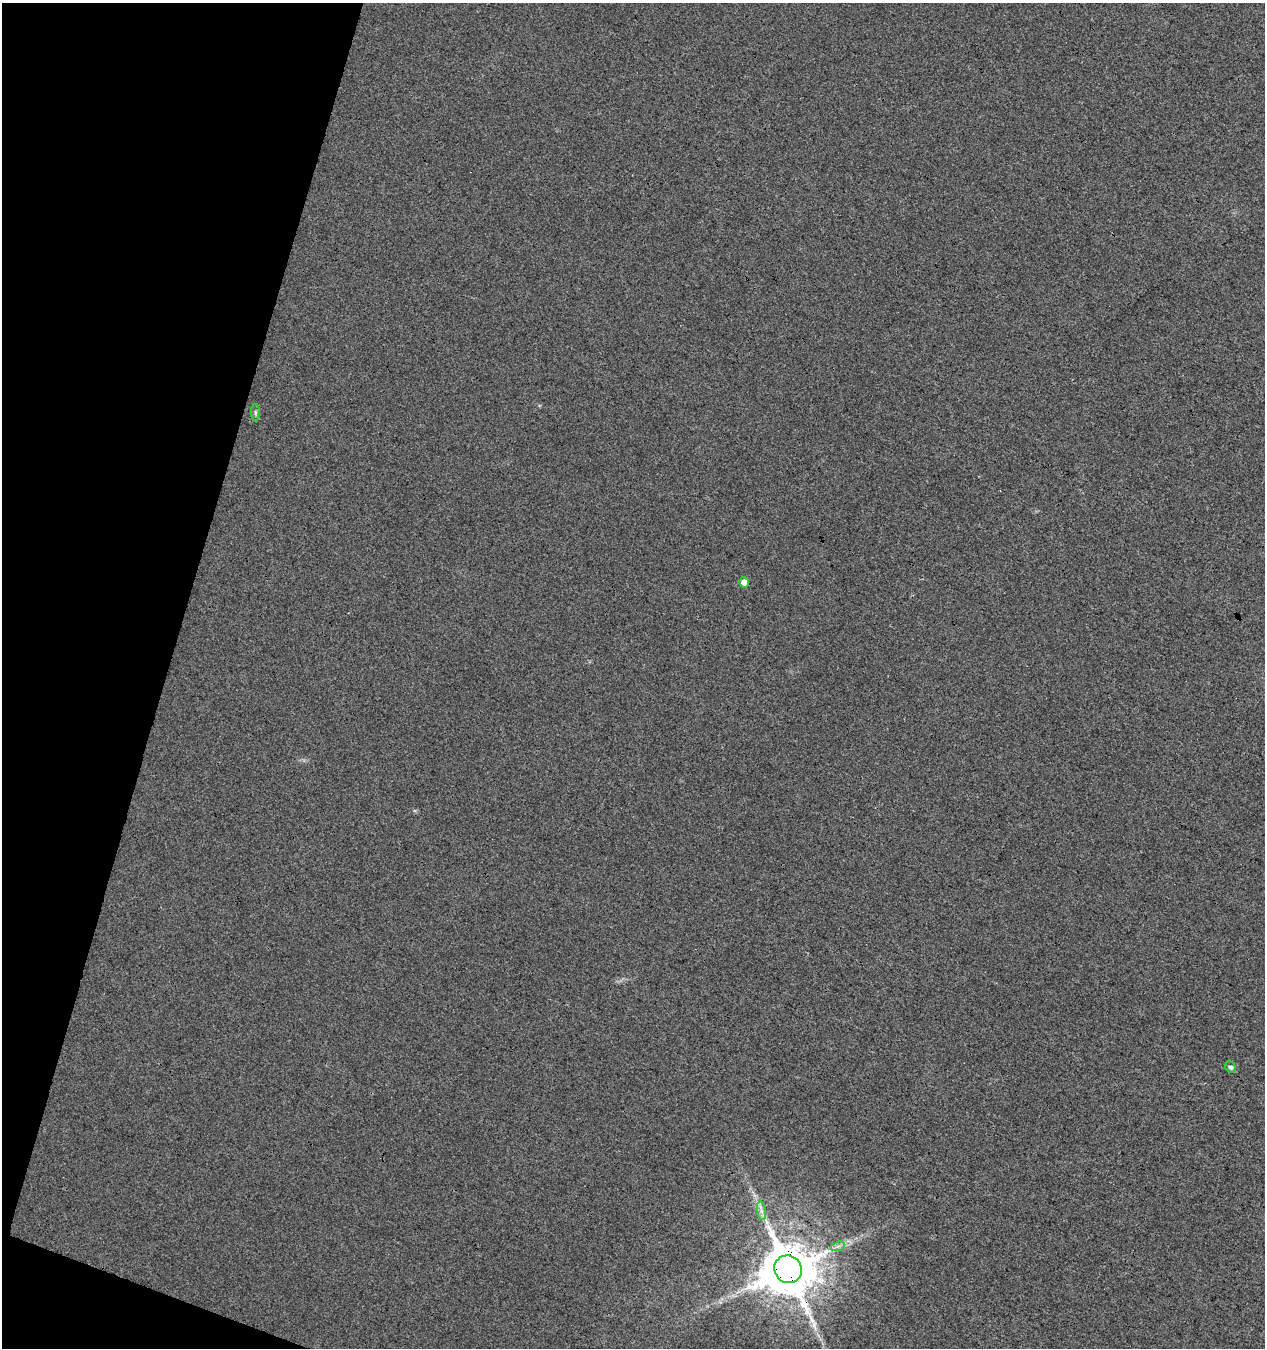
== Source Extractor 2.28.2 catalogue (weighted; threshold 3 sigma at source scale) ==
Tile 9 of 4 x 4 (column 1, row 3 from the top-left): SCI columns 280-1542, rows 1348-2693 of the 5549 x 5394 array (HDU 1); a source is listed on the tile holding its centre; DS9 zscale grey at full resolution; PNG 1267 x 1350 px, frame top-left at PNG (2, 3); each listed source drawn as its Kron ellipse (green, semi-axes under 4 px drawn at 4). Shown black and unused: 14% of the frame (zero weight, under 3 of 4 exposures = <1% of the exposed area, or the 3 px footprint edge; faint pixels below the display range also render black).
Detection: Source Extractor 2.28.2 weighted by HDU 2 'WHT'; one run over the whole footprint, this tile lists its part. Background 0.00855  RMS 0.0049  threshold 0.0222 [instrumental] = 3 sigma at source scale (4.5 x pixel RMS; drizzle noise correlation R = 1.50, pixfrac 1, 0.0396/0.0396 arcsec/px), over >= 5 px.
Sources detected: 6; all 6 listed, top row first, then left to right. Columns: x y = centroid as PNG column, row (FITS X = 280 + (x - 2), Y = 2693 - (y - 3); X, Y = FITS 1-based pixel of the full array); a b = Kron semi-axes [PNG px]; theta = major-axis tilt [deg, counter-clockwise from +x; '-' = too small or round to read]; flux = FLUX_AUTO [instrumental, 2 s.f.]
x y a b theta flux
255 413 8 4 -90 1
744 582 5 5 - 3.3
1230 1067 6 5 - 1.4
761 1211 9 4 -81 1.9
838 1246 7 4 19 1.5
788 1269 14 13 - 3400
Overlapping masked pixels (flux is a lower limit): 1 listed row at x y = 788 1269